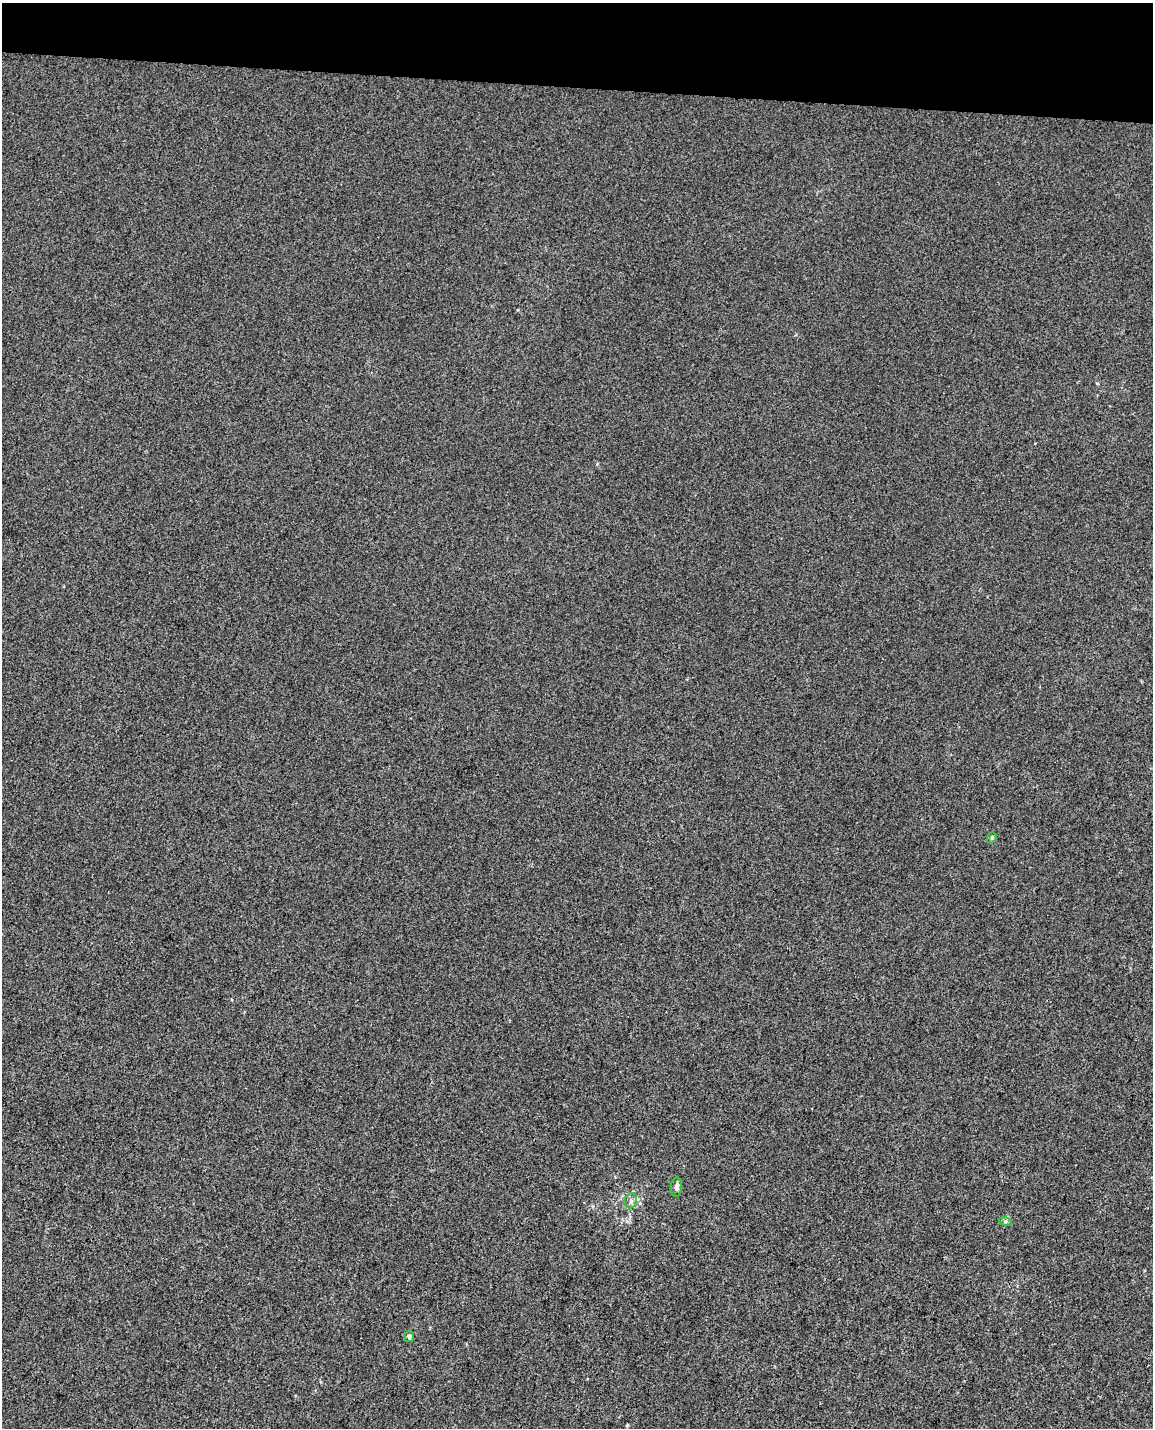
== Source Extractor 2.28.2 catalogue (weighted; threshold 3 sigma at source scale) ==
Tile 2 of 4 x 3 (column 2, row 1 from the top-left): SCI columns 1168-2318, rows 3194-4619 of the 4626 x 4904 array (HDU 1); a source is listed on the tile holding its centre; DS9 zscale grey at full resolution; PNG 1155 x 1430 px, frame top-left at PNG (2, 3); each listed source drawn as its Kron ellipse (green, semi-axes under 4 px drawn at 4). Shown black and unused: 6% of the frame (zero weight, under 3 of 4 exposures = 5% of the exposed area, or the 3 px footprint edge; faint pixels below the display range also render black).
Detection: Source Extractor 2.28.2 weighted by HDU 2 'WHT'; one run over the whole footprint, this tile lists its part. Background -7.69e-04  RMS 0.005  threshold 0.0223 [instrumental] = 3 sigma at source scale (4.5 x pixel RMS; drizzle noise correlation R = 1.50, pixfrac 1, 0.0396/0.0396 arcsec/px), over >= 5 px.
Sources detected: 5; all 5 listed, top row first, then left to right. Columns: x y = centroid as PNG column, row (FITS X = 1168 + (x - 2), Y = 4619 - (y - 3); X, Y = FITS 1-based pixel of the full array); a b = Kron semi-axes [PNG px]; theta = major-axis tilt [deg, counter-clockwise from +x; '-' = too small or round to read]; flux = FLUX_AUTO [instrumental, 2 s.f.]
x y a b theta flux
992 838 6 4 69 0.85
676 1187 9 5 86 1.9
631 1201 8 6 71 1.6
1005 1221 6 4 -18 0.71
409 1336 6 5 - 1.3